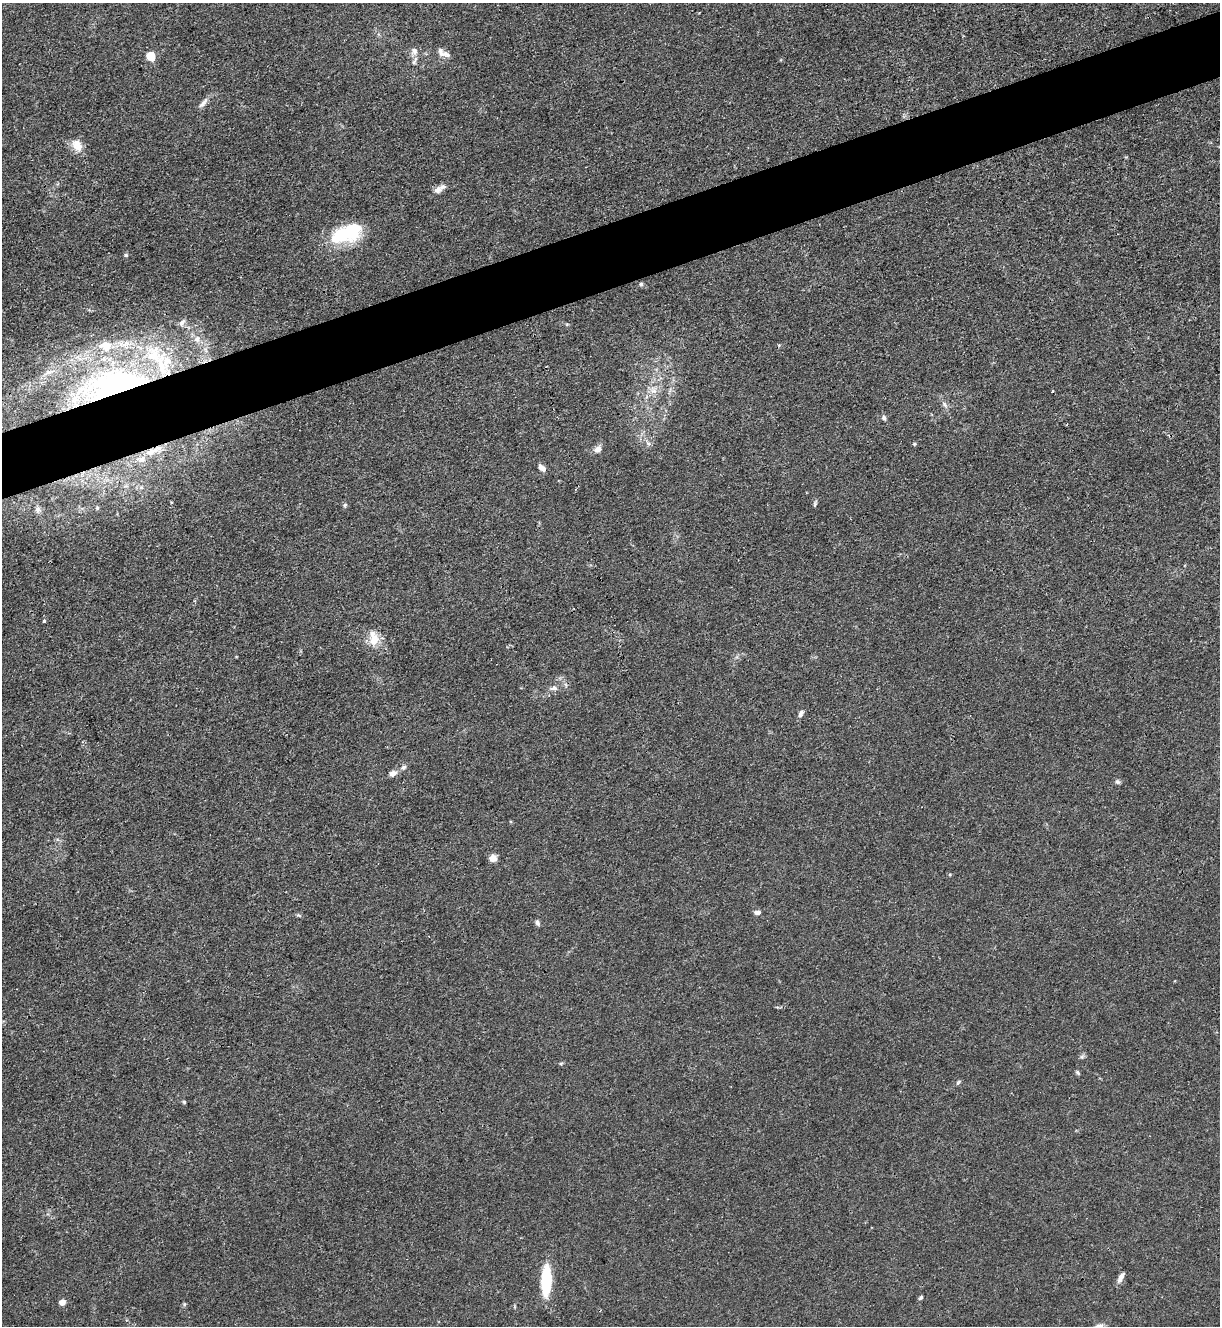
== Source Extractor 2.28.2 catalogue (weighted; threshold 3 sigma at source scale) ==
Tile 10 of 4 x 4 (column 2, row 3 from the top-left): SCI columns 1364-2581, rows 1329-2652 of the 5287 x 5305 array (HDU 1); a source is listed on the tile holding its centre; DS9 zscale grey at full resolution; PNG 1222 x 1328 px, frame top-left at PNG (2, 3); no overlay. Shown black and unused: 5% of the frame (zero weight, under 3 of 4 exposures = <1% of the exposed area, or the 3 px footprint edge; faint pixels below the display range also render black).
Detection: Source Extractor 2.28.2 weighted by HDU 2 'WHT'; one run over the whole footprint, this tile lists its part. Background 0.0313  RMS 0.0027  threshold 0.0121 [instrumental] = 3 sigma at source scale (4.5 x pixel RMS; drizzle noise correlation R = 1.50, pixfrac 1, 0.05/0.05 arcsec/px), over >= 5 px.
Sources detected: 56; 1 cosmic-ray / hot-pixel residue — not listed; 8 inside a brighter listed object's ellipse — not listed separately; the other 47 listed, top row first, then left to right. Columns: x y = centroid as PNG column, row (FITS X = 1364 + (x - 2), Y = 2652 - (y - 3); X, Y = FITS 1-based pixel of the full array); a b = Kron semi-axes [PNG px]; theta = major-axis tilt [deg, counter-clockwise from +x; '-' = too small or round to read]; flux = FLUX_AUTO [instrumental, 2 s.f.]
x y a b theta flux
414 51 10 9 - 1.4
440 52 13 7 -75 1.3
151 56 5 5 - 13
203 103 18 6 51 1.4
77 145 16 12 -53 3.3
437 190 12 8 21 1.8
346 233 36 15 21 21
126 255 5 5 - 0.41
641 284 5 5 - 0.51
182 323 12 6 54 0.94
197 339 10 8 77 1.6
106 346 18 15 -8 5.7
49 372 18 8 20 2.8
113 386 81 30 13 82
653 390 12 9 -66 2.2
945 404 11 5 -46 0.84
884 418 6 5 - 0.61
648 443 7 6 - 0.74
914 444 5 4 - 0.34
598 449 10 8 13 1.4
150 452 12 8 18 2.3
542 468 10 6 -42 1.4
815 503 9 4 77 0.47
345 505 6 4 47 0.44
97 508 5 4 - 0.32
38 509 10 7 90 1.2
44 621 3 3 - 1.1
374 640 17 14 55 4
553 688 13 5 8 1.1
801 714 10 5 64 0.87
403 767 8 6 27 0.78
393 773 9 7 17 1.4
1117 782 7 6 - 0.64
493 858 7 7 - 2.1
758 912 8 5 7 1
299 915 7 4 -20 0.44
537 922 6 5 - 0.92
1082 1057 6 6 - 0.54
561 1063 6 4 19 0.32
1078 1072 6 5 - 0.46
958 1082 9 4 52 0.45
184 1102 4 4 - 0.38
1121 1278 11 5 60 1.7
546 1280 33 10 88 13
921 1297 5 4 - 0.46
62 1302 8 7 - 1.3
184 1304 6 4 -73 0.34
Overlapping masked pixels (flux is a lower limit): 2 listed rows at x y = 113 386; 150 452